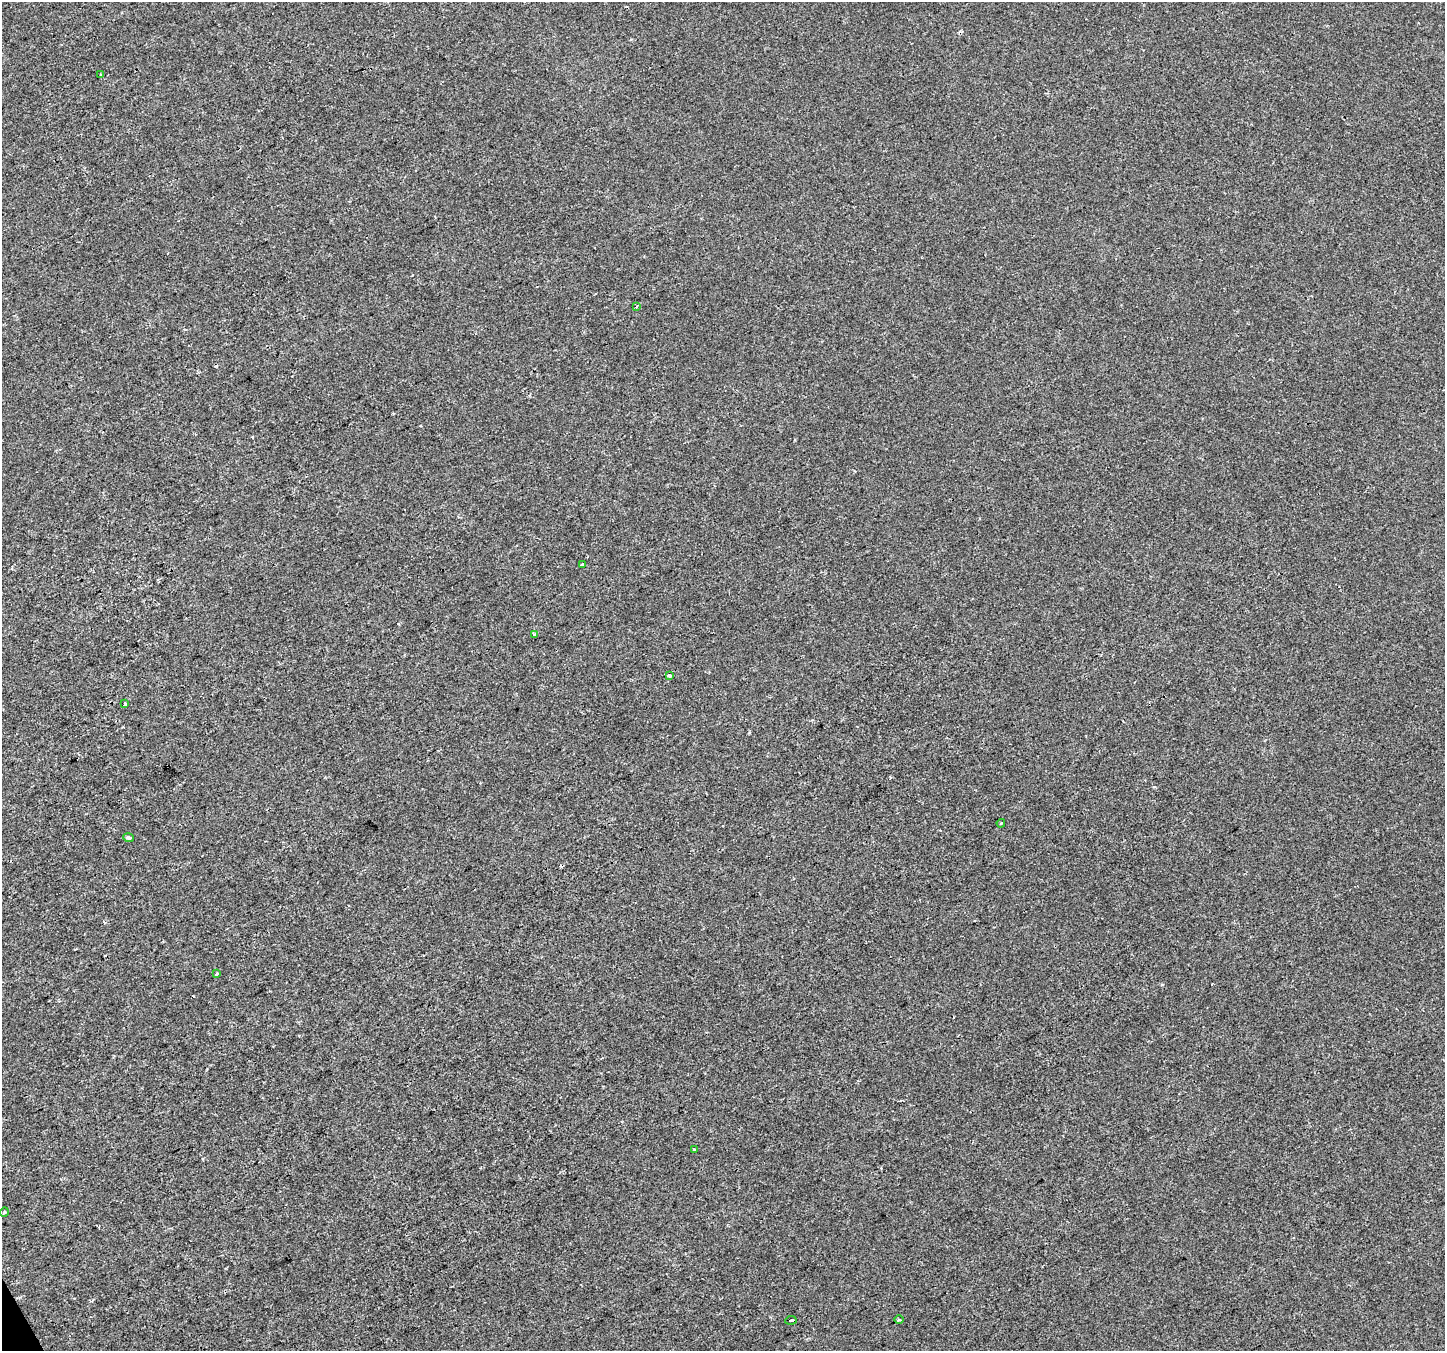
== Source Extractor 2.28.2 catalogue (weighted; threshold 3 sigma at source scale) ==
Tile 7 of 4 x 4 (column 3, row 2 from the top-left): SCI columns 2886-4328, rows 2798-4146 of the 5772 x 5655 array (HDU 1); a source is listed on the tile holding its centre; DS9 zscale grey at full resolution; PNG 1447 x 1353 px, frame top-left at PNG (2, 2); each listed source drawn as its Kron ellipse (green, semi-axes under 4 px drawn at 4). Shown black and unused: <1% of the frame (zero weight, under 2 of 3 exposures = <1% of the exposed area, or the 3 px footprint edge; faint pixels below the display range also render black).
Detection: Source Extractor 2.28.2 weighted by HDU 2 'WHT'; one run over the whole footprint, this tile lists its part. Background 2.47e-04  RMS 0.0042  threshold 0.019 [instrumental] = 3 sigma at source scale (4.5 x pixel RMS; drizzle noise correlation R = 1.50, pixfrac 1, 0.0396/0.0396 arcsec/px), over >= 5 px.
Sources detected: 18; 5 cosmic-ray / hot-pixel residue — neither listed nor drawn; the other 13 listed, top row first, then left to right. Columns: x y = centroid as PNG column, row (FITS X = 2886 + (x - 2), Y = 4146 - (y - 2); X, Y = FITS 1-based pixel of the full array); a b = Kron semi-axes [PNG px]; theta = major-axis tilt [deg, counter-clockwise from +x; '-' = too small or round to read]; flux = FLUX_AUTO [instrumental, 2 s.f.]
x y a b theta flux
101 75 2 2 - 0.44
636 307 3 3 - 1.5
582 565 3 3 - 1.9
534 634 3 3 - 1.1
669 675 4 3 - 1.6
125 704 3 3 - 2.5
1001 823 4 3 - 0.44
129 838 6 4 -13 1
217 974 4 3 - 0.71
694 1150 3 3 - 1.7
4 1212 5 3 - 0.38
791 1320 6 3 6 6.7
899 1320 5 3 - 0.51